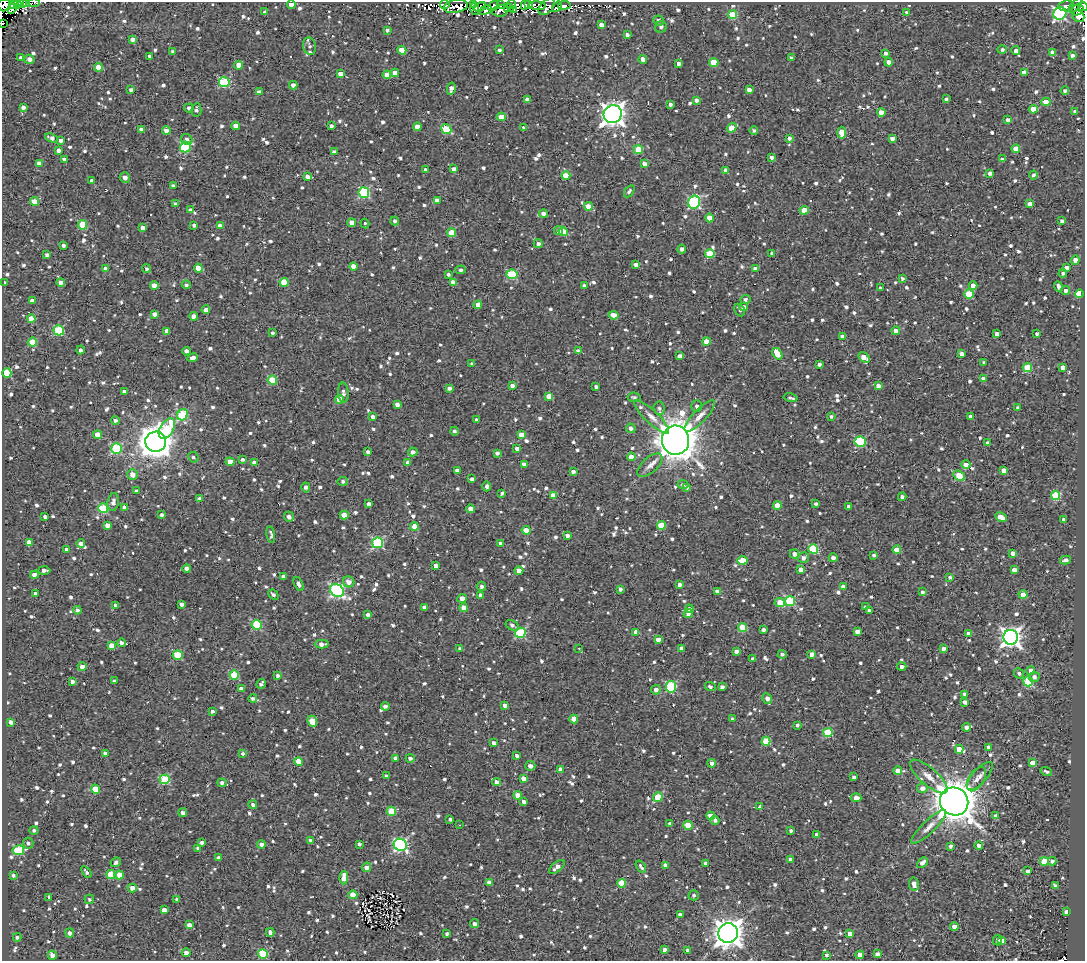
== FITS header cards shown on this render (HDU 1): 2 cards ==
NAXIS1  =                 1083
NAXIS2  =                  959

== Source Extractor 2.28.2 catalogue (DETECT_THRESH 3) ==
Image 1083 x 959 px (HDU 1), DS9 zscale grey, 1 PNG px = 1 image px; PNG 1087 x 963 px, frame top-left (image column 1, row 959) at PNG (2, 2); each listed source drawn as its Kron ellipse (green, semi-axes under 4 px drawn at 4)
Background 2.56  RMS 4.9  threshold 14.6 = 3 sigma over >= 5 px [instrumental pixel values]
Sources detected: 1238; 3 with non-positive FLUX_AUTO (blend fragments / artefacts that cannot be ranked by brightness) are neither listed nor drawn; of the other 1235, the 500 brightest by FLUX_AUTO listed and drawn (735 fainter detections omitted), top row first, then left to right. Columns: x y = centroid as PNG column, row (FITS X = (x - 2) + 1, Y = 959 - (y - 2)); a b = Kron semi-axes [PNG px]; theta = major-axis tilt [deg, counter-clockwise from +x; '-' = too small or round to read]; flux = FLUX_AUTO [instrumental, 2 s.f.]
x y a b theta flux
27 2 2 2 - 960
34 2 6 2 1 1200
22 3 3 2 - 1400
14 4 4 3 - 8500
17 4 4 3 - 5400
291 4 4 4 - 3800
473 4 3 3 - 3700
4 5 6 6 - 5100
445 5 4 3 - 1100
500 5 3 3 - 3300
512 5 4 3 - 2600
525 5 5 3 - 9600
529 5 3 3 - 10000
564 5 6 4 5 43000
1075 5 9 3 47 2000
456 6 12 6 10 3000
493 6 6 3 39 9600
537 6 8 4 -5 1800
1066 6 8 5 5 2900
1083 6 5 4 - 1100
480 7 6 4 24 3800
547 7 10 6 48 2600
557 7 6 4 53 4500
509 8 5 3 - 4100
12 9 5 4 - 790
475 9 6 3 -69 1500
485 10 6 4 31 2100
513 10 4 3 - 1700
1077 10 6 5 - 1600
500 11 8 5 9 2200
265 12 4 4 - 930
907 12 4 3 - 1100
1060 14 6 6 - 62000
733 15 4 4 - 12000
1078 16 6 5 - 12000
658 20 5 5 - 1400
2 23 2 2 - 9200
601 25 4 4 - 2100
661 27 6 5 - 980
387 30 4 3 - 840
627 35 4 3 - 1300
132 39 4 4 - 1500
309 46 9 6 -81 920
1002 49 4 4 - 890
402 50 4 4 - 6100
499 50 4 3 - 850
1016 51 4 4 - 1600
173 52 4 4 - 1000
1052 52 4 4 - 1900
886 53 4 4 - 980
1072 55 4 4 - 1100
150 56 4 3 - 800
21 57 4 4 - 820
791 58 4 3 - 1200
29 59 5 4 - 1900
643 59 4 3 - 2500
714 62 4 4 - 7400
889 62 4 4 - 2800
679 64 4 4 - 1500
238 65 4 4 - 3100
98 67 4 4 - 4200
395 73 4 4 - 3500
1024 73 4 4 - 3600
341 74 4 4 - 3500
387 75 4 4 - 3300
224 82 5 5 - 26000
293 85 4 4 - 1600
451 89 6 4 77 2200
131 90 4 3 - 1100
749 90 4 4 - 2000
1065 91 4 3 - 960
259 92 4 4 - 2000
946 99 4 3 - 780
527 100 4 4 - 2500
696 100 4 4 - 1300
1046 102 4 4 - 7100
670 104 3 3 - 1100
23 107 4 3 - 1500
189 108 5 4 - 1100
1033 109 4 4 - 5200
196 110 7 5 84 980
1075 111 4 3 - 980
881 113 4 4 - 6400
613 114 9 8 - 250000
501 117 5 4 - 2700
1008 120 4 4 - 2000
236 126 4 4 - 3600
331 126 4 3 - 1100
417 127 4 4 - 2700
524 128 4 3 - 930
732 128 5 4 - 4800
446 129 5 4 - 13000
141 130 4 4 - 1500
754 130 4 4 - 780
166 131 4 4 - 3300
842 133 6 4 -87 7800
52 138 7 4 -21 1500
789 138 4 4 - 1200
892 138 4 3 - 1500
187 139 6 5 - 1100
61 140 4 3 - 1200
185 147 5 5 - 26000
1016 149 4 4 - 5300
58 150 4 3 - 1400
638 150 4 4 - 8400
334 152 4 4 - 1500
772 157 3 3 - 1300
64 159 4 3 - 1400
1002 159 3 3 - 1400
39 163 4 4 - 1700
644 164 4 4 - 2500
453 169 4 4 - 1200
425 170 3 3 - 960
725 170 4 4 - 1900
990 173 4 4 - 1300
1033 175 4 4 - 930
566 176 4 4 - 7600
125 177 5 5 - 2000
308 177 4 3 - 1900
92 181 4 4 - 1500
173 186 4 3 - 870
629 191 7 4 55 890
364 193 5 5 - 30000
437 200 4 4 - 2500
34 201 4 4 - 6300
694 202 7 6 - 39000
175 204 4 3 - 910
1030 204 4 4 - 2700
588 206 4 4 - 4100
190 210 4 3 - 860
804 210 4 4 - 6300
543 214 4 4 - 1500
709 218 4 4 - 4200
395 221 4 4 - 880
1062 221 4 4 - 970
352 223 4 4 - 3600
365 224 5 3 - 890
82 225 4 4 - 13000
194 225 4 3 - 1200
220 226 4 4 - 2100
143 228 4 4 - 1800
559 231 4 4 - 1200
563 232 5 4 - 6500
451 233 4 4 - 8200
538 244 4 4 - 1000
63 245 3 3 - 890
682 249 4 4 - 1300
772 253 4 3 - 860
710 254 5 4 - 12000
47 255 4 3 - 1200
1075 260 5 4 - 2300
636 265 4 4 - 1500
353 266 4 4 - 3400
105 268 4 4 - 1000
198 268 4 4 - 5500
1066 268 4 4 - 2100
146 269 4 4 - 840
755 269 4 4 - 2400
461 270 5 4 - 840
1063 273 4 4 - 940
448 274 3 3 - 780
512 274 5 5 - 22000
902 278 3 3 - 890
61 282 4 4 - 1500
284 282 4 4 - 8200
453 282 4 3 - 2200
4 283 3 3 - 830
154 285 4 4 - 3200
186 285 4 4 - 840
584 286 4 3 - 1000
973 286 4 4 - 3500
1058 286 5 3 - 1200
880 288 3 3 - 830
1065 290 4 4 - 1100
969 294 4 4 - 12000
1079 294 4 4 - 14000
745 299 5 4 - 1100
32 301 4 4 - 2100
478 305 4 4 - 2100
744 307 4 4 - 1700
206 310 4 4 - 2000
740 310 7 4 -61 830
154 314 4 4 - 1600
614 315 5 4 - 3300
194 316 4 4 - 3100
31 319 4 4 - 5000
59 330 5 5 - 24000
167 331 4 4 - 1800
896 331 4 4 - 2600
273 333 3 3 - 860
997 334 4 4 - 1300
1037 334 3 3 - 1100
842 336 4 3 - 1200
706 341 4 4 - 4300
32 342 4 4 - 11000
80 350 4 4 - 1000
187 351 4 3 - 1500
578 351 4 4 - 1300
777 354 6 4 -57 7600
962 354 4 4 - 1800
679 356 4 3 - 1500
864 357 6 4 -33 4800
192 358 5 3 - 1500
984 363 4 3 - 910
472 364 3 3 - 800
819 364 3 3 - 970
1063 367 4 4 - 2700
1027 368 4 4 - 14000
7 373 5 4 - 15000
983 379 4 4 - 1700
272 380 4 4 - 10000
512 386 4 4 - 1900
878 386 4 4 - 1900
596 387 3 3 - 870
449 388 4 3 - 1200
124 391 4 3 - 820
343 393 10 5 -86 1200
549 396 4 4 - 3800
634 397 6 5 - 870
791 398 7 3 -13 820
340 399 4 4 - 6600
397 405 4 4 - 1300
697 406 5 5 - 1100
659 408 7 5 -84 840
1018 408 4 3 - 1100
182 415 6 5 - 17000
700 416 21 6 46 2900
831 416 3 3 - 860
971 416 4 3 - 1700
373 417 4 3 - 1800
652 417 23 6 -43 2800
115 420 4 4 - 890
477 420 4 3 - 1100
631 428 5 4 - 1200
167 429 11 6 59 14000
454 431 4 4 - 920
98 435 4 4 - 5600
521 435 4 4 - 3300
676 440 14 13 - 850000
156 442 10 10 - 620000
860 442 6 5 - 25000
988 443 4 3 - 1200
116 449 5 5 - 23000
517 449 4 4 - 1800
368 452 3 3 - 1100
413 452 5 4 - 1500
497 453 4 4 - 1100
193 457 5 5 - 840
631 457 4 4 - 3400
242 460 4 4 - 910
230 462 4 4 - 3900
408 462 4 3 - 1700
255 463 4 4 - 2400
524 464 4 3 - 2100
650 465 15 7 42 2300
966 465 4 4 - 2400
1004 470 4 4 - 2600
457 471 4 4 - 1700
573 472 4 4 - 1000
132 474 5 5 - 2500
959 476 6 4 -32 11000
472 479 4 3 - 1200
343 481 5 4 - 940
683 485 5 4 - 930
487 486 5 3 - 1000
306 487 5 3 - 1200
687 487 4 4 - 1500
136 491 4 3 - 990
502 493 3 3 - 880
553 495 4 4 - 2600
1055 495 4 4 - 16000
902 497 4 3 - 1100
200 499 4 4 - 2700
113 502 9 5 81 1800
369 504 4 4 - 1400
816 504 4 3 - 930
777 505 4 4 - 5200
848 506 4 3 - 1100
124 507 4 3 - 1600
103 508 5 5 - 19000
470 509 4 4 - 3600
162 515 4 3 - 980
344 515 4 4 - 4300
45 517 3 3 - 1300
289 517 5 4 - 1400
1001 517 6 4 -28 4500
1064 520 4 3 - 2200
107 525 4 4 - 2900
661 525 4 4 - 11000
414 526 4 4 - 5300
526 530 4 4 - 5900
271 535 8 3 -82 780
567 536 4 4 - 1700
29 542 4 4 - 2400
378 543 5 5 - 36000
500 543 4 4 - 1100
81 544 4 4 - 1900
67 549 4 4 - 970
813 549 5 4 - 20000
897 550 4 4 - 6700
1013 553 4 4 - 1800
794 554 5 4 - 1600
874 555 4 4 - 870
803 558 5 5 - 1700
833 558 4 4 - 1700
742 560 5 4 - 6600
1066 560 5 3 - 1400
436 566 4 4 - 1400
187 568 4 4 - 1400
44 570 6 3 -1 1100
801 570 4 4 - 2700
1014 570 4 4 - 2000
519 571 4 4 - 2600
34 575 4 3 - 2400
283 576 4 3 - 960
950 577 4 3 - 850
349 582 6 5 - 2000
299 584 7 4 -64 1400
680 585 4 3 - 1200
481 586 5 4 - 940
843 587 4 4 - 1800
620 589 4 3 - 1100
337 591 7 6 - 72000
717 591 4 4 - 1800
922 592 4 4 - 960
36 593 3 3 - 1200
273 595 6 4 -43 930
480 595 4 3 - 1100
1023 595 4 4 - 5000
462 598 5 4 - 2500
790 601 5 5 - 20000
780 603 5 4 - 6700
182 604 4 3 - 1200
115 605 4 3 - 990
424 607 4 4 - 1000
865 607 4 3 - 820
464 608 4 4 - 3500
689 609 4 4 - 1200
77 610 4 4 - 970
869 610 4 3 - 980
688 614 5 4 - 1300
368 615 4 4 - 1300
256 625 5 5 - 20000
512 625 7 4 -31 910
743 628 4 4 - 11000
763 630 4 3 - 1200
636 632 4 4 - 1900
857 632 4 4 - 2100
520 633 5 5 - 26000
969 634 4 4 - 2400
1011 637 7 7 - 180000
658 639 4 4 - 2800
121 643 4 4 - 1200
322 644 7 4 0 1700
112 646 4 4 - 4900
579 648 3 2 - 810
460 649 4 4 - 850
682 649 4 4 - 1900
943 649 4 3 - 1200
736 651 4 3 - 1500
782 654 4 4 - 1000
812 654 4 4 - 2300
178 655 5 4 - 15000
753 659 4 3 - 1100
82 667 4 4 - 2000
902 667 4 4 - 1400
1031 670 4 4 - 1900
1019 673 5 4 - 970
234 675 5 4 - 13000
277 676 4 3 - 870
1034 677 5 5 - 1200
114 681 4 3 - 930
1028 681 5 5 - 21000
72 682 4 3 - 1100
261 684 5 3 - 960
671 687 6 5 - 27000
710 687 5 4 - 950
722 687 4 4 - 1200
241 689 4 4 - 2100
656 690 5 4 - 1700
965 694 4 3 - 1400
253 698 4 4 - 1100
767 699 5 4 - 2100
965 702 4 3 - 1300
505 705 4 4 - 1800
385 706 4 3 - 1200
212 711 3 3 - 940
574 719 4 4 - 3900
732 719 4 3 - 820
312 721 6 4 -68 6400
11 722 4 3 - 1400
797 725 4 3 - 830
966 727 4 4 - 1500
828 732 5 4 - 16000
766 741 4 4 - 10000
494 743 4 3 - 1400
989 747 4 4 - 2200
959 749 4 4 - 3800
105 753 4 4 - 1500
243 754 3 3 - 7900
517 756 4 3 - 1200
395 758 4 3 - 1400
410 758 4 4 - 980
299 761 4 4 - 6900
712 763 4 4 - 1500
1033 763 4 4 - 6200
530 766 5 5 - 1800
560 769 4 4 - 1600
898 771 4 4 - 3700
1046 771 6 3 -19 870
386 776 4 3 - 930
980 776 18 7 48 2200
854 777 4 3 - 950
929 777 24 8 -41 3900
523 778 4 4 - 2600
165 779 5 5 - 19000
976 779 13 7 57 2200
496 782 4 4 - 1700
222 783 4 4 - 1000
922 788 5 5 - 2000
96 789 4 4 - 7200
518 795 4 4 - 4200
658 797 5 4 - 11000
856 798 5 4 - 1900
524 802 4 3 - 1300
954 802 14 13 - 950000
253 805 4 4 - 920
760 807 4 3 - 1200
391 811 5 4 - 10000
183 813 4 4 - 1300
711 816 4 4 - 3300
995 816 4 4 - 1300
450 819 3 3 - 800
715 820 4 4 - 1000
670 824 4 3 - 1200
459 825 3 2 - 1100
688 825 4 4 - 6500
929 827 23 6 44 2800
34 830 4 4 - 790
791 831 3 3 - 780
817 835 4 4 - 2100
310 840 4 3 - 900
202 842 4 3 - 1300
28 843 5 5 - 920
261 844 4 4 - 1300
359 844 4 3 - 920
400 845 7 6 - 63000
979 845 4 4 - 1300
951 846 4 3 - 970
198 848 4 4 - 1000
18 850 6 5 - 22000
218 858 4 3 - 1200
791 859 4 3 - 1000
1044 861 4 4 - 8700
1052 861 4 4 - 1200
116 862 5 4 - 1300
706 863 3 3 - 1300
922 863 6 4 43 1800
665 865 4 3 - 1200
641 866 6 3 -56 950
367 867 5 4 - 2900
557 867 9 5 40 1900
1028 871 4 3 - 800
86 872 6 3 -55 950
13 875 4 4 - 810
111 875 4 4 - 9400
119 875 4 4 - 3600
344 878 7 4 88 4700
489 882 4 4 - 1800
622 883 4 4 - 9900
914 884 6 5 - 2400
1055 886 4 3 - 850
132 888 5 4 - 3100
353 895 4 4 - 6000
694 895 5 5 - 800
49 898 3 3 - 5500
89 899 5 4 - 790
177 899 3 3 - 960
164 910 4 4 - 2900
1066 912 4 3 - 2300
680 915 4 3 - 1100
474 924 4 4 - 1300
189 925 4 4 - 2600
954 926 4 4 - 2000
270 932 4 3 - 1400
70 933 4 4 - 1300
728 933 10 9 - 400000
447 934 4 3 - 840
850 934 4 4 - 3800
17 937 4 3 - 780
997 940 5 3 - 960
1002 941 4 4 - 2500
664 950 4 4 - 1200
688 950 4 4 - 940
186 953 4 4 - 1800
263 954 5 5 - 16000
877 954 4 3 - 1300
52 955 5 4 - 2000
827 955 3 3 - 780
860 955 4 4 - 3700
At the frame edge (FLAGS 8, measured only in part): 7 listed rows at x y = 27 2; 34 2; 22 3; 291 4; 4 5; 1083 6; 2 23
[735 fainter detections neither listed nor drawn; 3 non-positive-flux detections neither listed nor drawn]